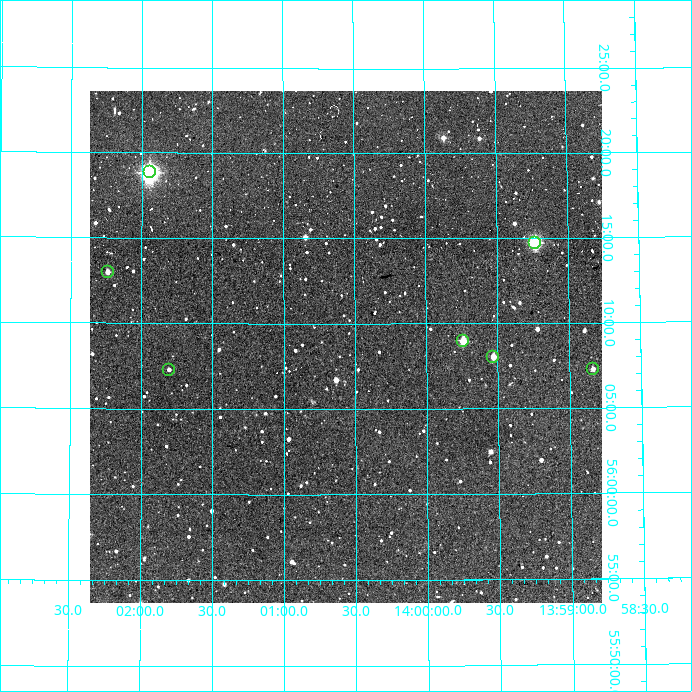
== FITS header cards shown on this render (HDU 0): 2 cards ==
NAXIS1  =                  512
NAXIS2  =                  512

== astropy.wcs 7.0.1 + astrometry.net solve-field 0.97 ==
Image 512 x 512 px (HDU 0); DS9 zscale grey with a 90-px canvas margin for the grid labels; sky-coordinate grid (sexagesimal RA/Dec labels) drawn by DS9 from the SOLVED WCS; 7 Tycho-2 reference stars matched to detected sources circled (green)
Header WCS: RA---TAN/DEC--TAN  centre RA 14:00:34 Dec +56:09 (210.14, +56.14 deg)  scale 3.52 arcsec/px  FOV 30.0' x 30.0'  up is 0 deg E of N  parity normal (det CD < 0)
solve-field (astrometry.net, Tycho-2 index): VERIFIED the header's WCS against the Tycho-2 star catalogue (verified at 2 index scales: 6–7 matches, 0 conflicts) and refined it, rather than solving blind
Solved WCS: RA---TAN-SIP/DEC--TAN-SIP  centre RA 14:00:34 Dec +56:09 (210.14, +56.14 deg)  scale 3.52 arcsec/px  FOV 30.0' x 30.0'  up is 0 deg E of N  parity normal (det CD < 0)
The solver's refit moves the header's centre by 1.6 arcsec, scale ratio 1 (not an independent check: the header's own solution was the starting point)
Tycho-2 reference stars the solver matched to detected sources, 7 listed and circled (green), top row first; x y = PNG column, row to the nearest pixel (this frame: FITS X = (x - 90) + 1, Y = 512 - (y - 91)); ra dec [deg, ICRS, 3 dp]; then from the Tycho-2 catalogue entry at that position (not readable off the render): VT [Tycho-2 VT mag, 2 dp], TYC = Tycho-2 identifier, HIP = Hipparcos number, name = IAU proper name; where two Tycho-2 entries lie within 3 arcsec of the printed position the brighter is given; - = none
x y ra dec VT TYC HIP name
150 172 210.486 +56.314 8.94 3855-64-1 68545 -
535 243 209.807 +56.245 9.67 3855-200-1 - -
108 272 210.560 +56.216 11.90 3855-399-1 - -
463 341 209.936 +56.150 10.49 3855-368-1 - -
493 357 209.882 +56.134 11.64 3855-396-1 - -
593 369 209.709 +56.121 12.79 3855-267-1 - -
169 370 210.451 +56.121 12.60 3855-264-1 - -